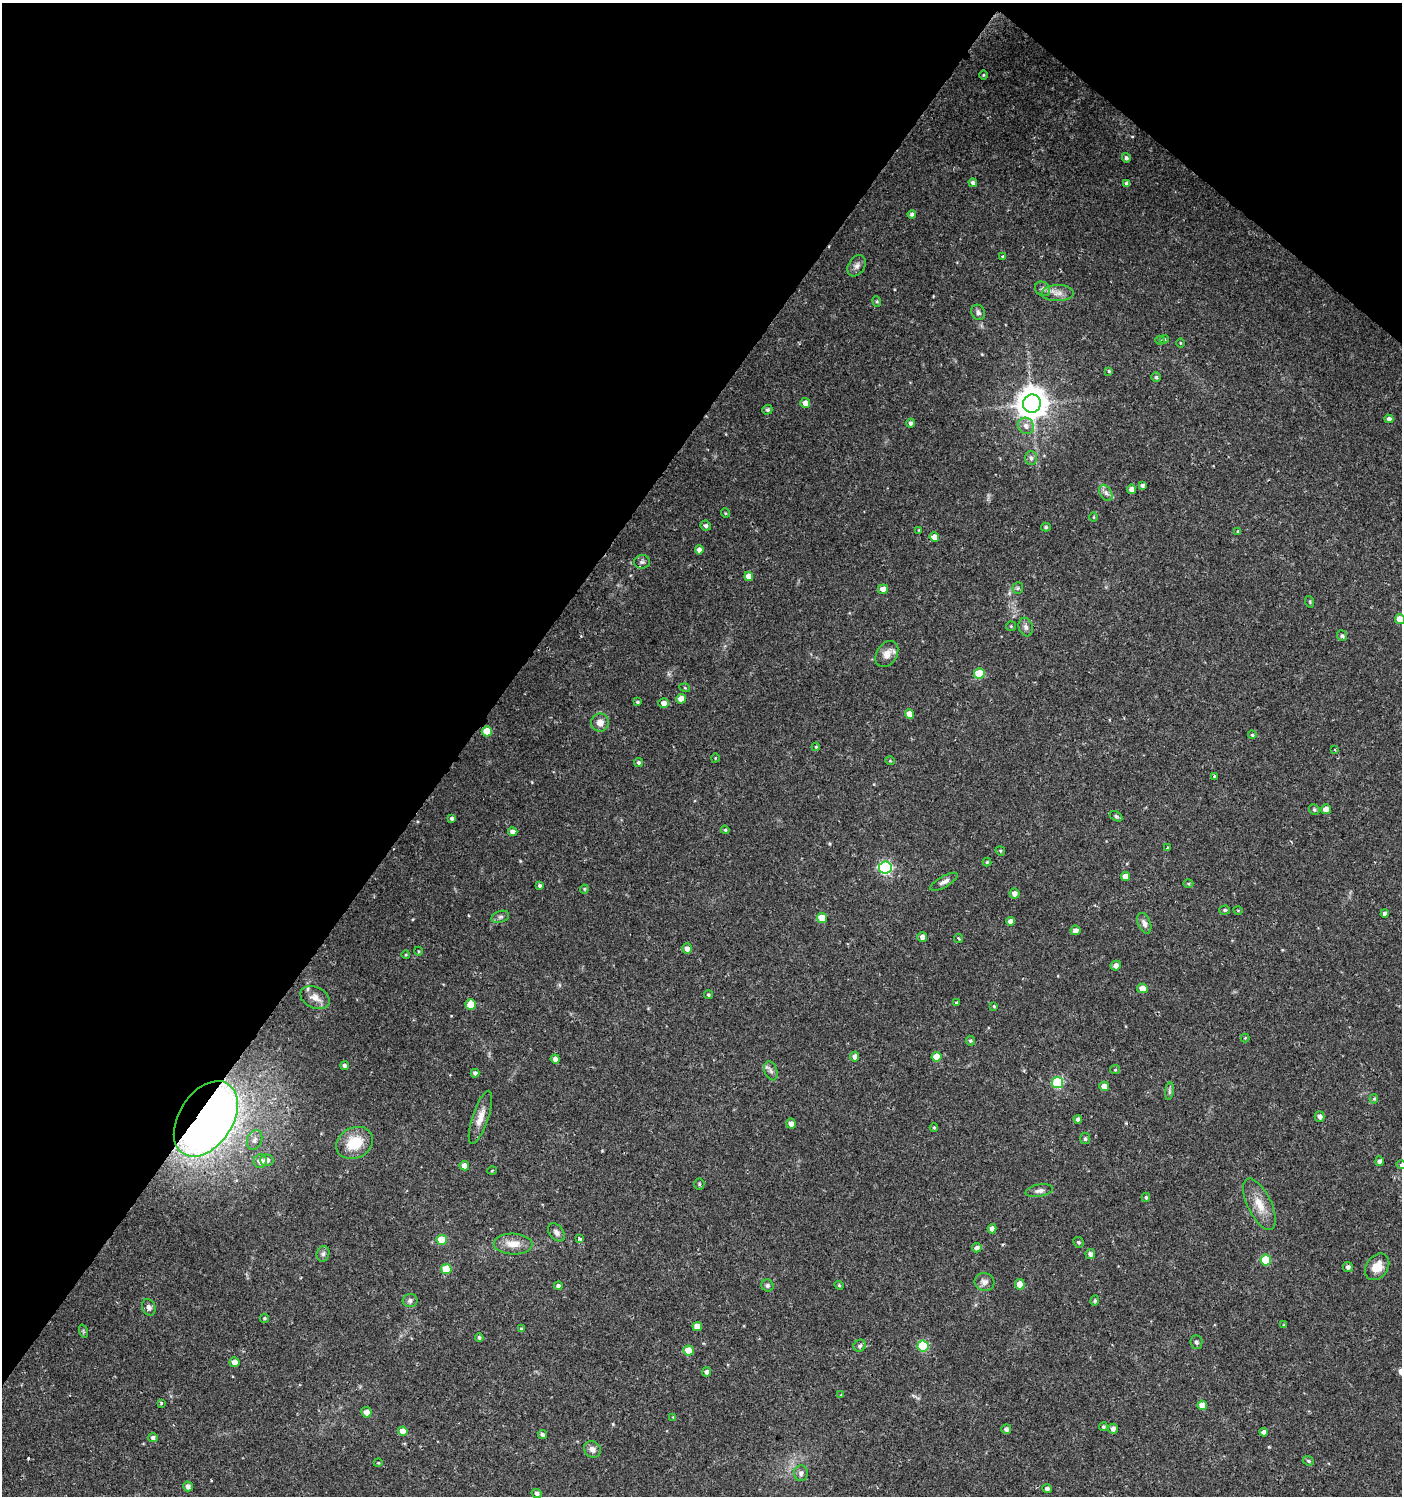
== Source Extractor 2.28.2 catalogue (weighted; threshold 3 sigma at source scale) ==
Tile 2 of 4 x 4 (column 2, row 1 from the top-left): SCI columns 1643-3042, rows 4483-5976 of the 6032 x 6001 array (HDU 1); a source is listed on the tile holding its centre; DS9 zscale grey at full resolution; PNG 1404 x 1498 px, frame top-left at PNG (2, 3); each listed source drawn as its Kron ellipse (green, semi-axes under 4 px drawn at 4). Shown black and unused: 36% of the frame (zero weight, under 2 of 3 exposures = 1% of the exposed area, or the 3 px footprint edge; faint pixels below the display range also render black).
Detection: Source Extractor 2.28.2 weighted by HDU 2 'WHT'; one run over the whole footprint, this tile lists its part. Background 0.025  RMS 0.0041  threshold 0.0186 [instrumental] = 3 sigma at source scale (4.5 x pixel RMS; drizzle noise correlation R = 1.50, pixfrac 1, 0.0396/0.0396 arcsec/px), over >= 5 px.
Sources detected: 182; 1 inside a brighter object's white glare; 1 cosmic-ray / hot-pixel residue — neither listed nor drawn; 1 inside a brighter listed object's ellipse — not listed separately; the other 179 listed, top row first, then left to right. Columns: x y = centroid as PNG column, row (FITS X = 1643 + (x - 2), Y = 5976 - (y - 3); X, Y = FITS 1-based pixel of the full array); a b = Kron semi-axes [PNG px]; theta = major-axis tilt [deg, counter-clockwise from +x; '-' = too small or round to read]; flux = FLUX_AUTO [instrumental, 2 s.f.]
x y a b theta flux
984 75 5 3 - 0.4
1126 158 5 4 - 0.97
973 183 4 4 - 1.3
1127 183 4 4 - 1.6
912 214 4 4 - 1.1
1003 257 4 3 - 0.99
857 266 11 8 57 1.9
1043 289 8 6 -37 1.3
1058 293 16 8 2 3
877 301 5 4 - 0.56
978 312 8 6 -62 1.2
1164 339 4 4 - 0.5
1160 340 5 4 - 0.48
1180 343 4 3 - 0.32
1109 371 4 4 - 0.48
1156 377 5 4 - 0.67
805 403 5 5 - 2.8
1032 404 9 9 - 670
767 410 5 4 - 0.75
1389 419 4 4 - 1.5
910 423 4 4 - 0.97
1026 426 8 7 - 2.5
1031 458 7 6 - 1.1
1142 485 4 3 - 0.9
1132 489 5 4 - 2.3
1106 493 9 5 -59 1.4
725 513 5 3 - 0.35
1094 517 5 3 - 0.33
706 525 5 5 - 0.99
1046 527 5 4 - 0.62
919 530 3 3 - 0.35
1238 532 4 4 - 0.74
934 537 5 4 - 4.2
699 550 4 4 - 1.7
642 562 8 7 - 1
749 576 5 4 - 3.4
1018 588 6 5 - 0.67
883 589 5 4 - 3.3
1310 602 6 3 -73 0.42
1400 619 5 5 - 5.2
1011 626 5 4 - 0.43
1026 627 9 7 -72 1.4
1342 636 5 5 - 0.97
887 654 14 10 57 3.8
979 674 5 5 - 15
685 688 5 3 - 0.38
681 699 4 4 - 3.8
637 702 4 3 - 0.61
664 703 5 5 - 2.4
909 714 5 4 - 3.7
600 723 9 9 - 3.2
487 731 5 5 - 7.6
1252 735 4 3 - 0.55
816 747 4 4 - 0.46
1335 750 3 3 - 0.54
715 758 4 3 - 0.34
890 761 5 3 - 0.34
639 763 4 4 - 0.71
1214 776 3 3 - 0.54
1326 809 5 5 - 3
1314 810 6 5 - 0.7
1116 816 7 4 -30 0.63
452 818 4 4 - 0.91
725 830 4 3 - 0.52
513 832 4 4 - 2.5
1168 848 3 3 - 2.5
1000 851 5 4 - 0.54
987 862 4 4 - 0.46
885 868 6 6 - 65
1125 876 4 4 - 3.4
944 882 15 5 29 1.8
1188 884 5 3 - 0.41
540 885 4 4 - 0.74
584 889 4 4 - 0.45
1014 893 5 5 - 2.3
1225 910 5 4 - 0.62
1238 910 4 3 - 0.33
1385 913 4 4 - 1.3
500 917 9 5 18 1.1
822 918 5 5 - 6.1
1010 921 4 4 - 1.9
1144 923 11 6 -68 1.7
1075 930 5 5 - 1.8
922 937 5 5 - 1.7
959 939 4 4 - 0.7
687 949 5 5 - 2.3
418 951 4 3 - 0.35
406 955 4 3 - 0.35
1116 965 5 5 - 2
1142 988 5 4 - 3.4
709 995 4 4 - 0.64
315 997 15 10 -26 3.7
956 1002 3 3 - 0.5
471 1004 5 5 - 6.1
994 1006 4 3 - 0.43
1245 1038 4 4 - 0.34
970 1041 5 4 - 0.63
855 1057 5 4 - 1.9
937 1057 5 5 - 5.9
555 1059 4 4 - 1.8
345 1066 4 4 - 1
1115 1070 5 4 - 0.49
771 1071 10 6 -70 1.5
475 1073 4 4 - 1.2
1058 1083 6 5 - 32
1104 1086 5 5 - 3.2
1169 1091 9 4 82 0.88
1374 1099 5 4 - 0.57
1320 1116 5 5 - 1.6
480 1117 28 8 71 4.4
206 1119 41 27 57 360
1078 1119 4 4 - 1
791 1124 5 5 - 2.1
934 1127 4 4 - 0.47
1085 1139 5 5 - 0.78
254 1140 10 7 69 2
355 1143 19 15 28 11
267 1160 6 6 - 2
260 1161 7 6 - 3
1379 1161 5 4 - 1.2
1401 1165 4 4 - 0.47
464 1166 4 4 - 2.8
492 1171 5 3 - 0.35
699 1184 5 5 - 0.52
1039 1191 14 6 10 1.6
1146 1197 4 3 - 0.58
1259 1204 28 12 -64 7
992 1229 4 4 - 2.4
556 1232 10 7 -51 1.7
579 1239 3 3 - 1.7
442 1240 5 5 - 11
1078 1242 5 5 - 0.72
513 1244 19 10 -2 5.3
977 1248 5 4 - 1.5
323 1254 8 6 73 1.1
1090 1254 5 5 - 1.6
1266 1260 5 5 - 14
1348 1267 5 5 - 1.2
1377 1267 14 10 54 5.6
446 1269 5 5 - 11
985 1282 10 9 - 2
1020 1284 5 5 - 5
767 1285 6 5 - 0.87
839 1285 4 4 - 0.49
558 1286 4 4 - 1.4
410 1301 7 6 - 1.2
1095 1301 5 4 - 0.52
149 1307 8 6 -70 1.4
264 1318 4 4 - 0.61
1284 1325 3 3 - 0.46
697 1326 5 4 - 3.3
521 1329 4 3 - 0.73
83 1331 7 4 -72 0.51
479 1337 4 4 - 0.71
1196 1342 7 6 - 0.93
860 1346 6 5 - 1
923 1346 5 5 - 25
688 1350 5 5 - 7
234 1362 5 5 - 2.4
706 1372 5 4 - 1.5
841 1395 4 4 - 0.3
161 1403 3 3 - 0.72
1202 1405 5 5 - 4.6
366 1412 5 5 - 2.8
673 1417 3 3 - 0.29
1103 1427 4 4 - 0.62
1006 1429 5 5 - 1.2
1113 1429 5 5 - 1.5
403 1431 5 4 - 4.5
1264 1432 4 4 - 1.9
542 1435 4 4 - 0.97
153 1438 5 4 - 0.91
592 1449 9 7 -38 2
1308 1461 6 4 -22 0.57
378 1463 4 3 - 0.33
801 1473 8 7 - 1.7
188 1486 5 4 - 1.5
1047 1489 4 4 - 1.3
537 1493 5 4 - 0.83
Overlapping masked pixels (flux is a lower limit): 1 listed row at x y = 206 1119
Isophote crosses this tile's border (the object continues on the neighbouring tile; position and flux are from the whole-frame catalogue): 2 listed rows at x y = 1400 619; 1401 1165